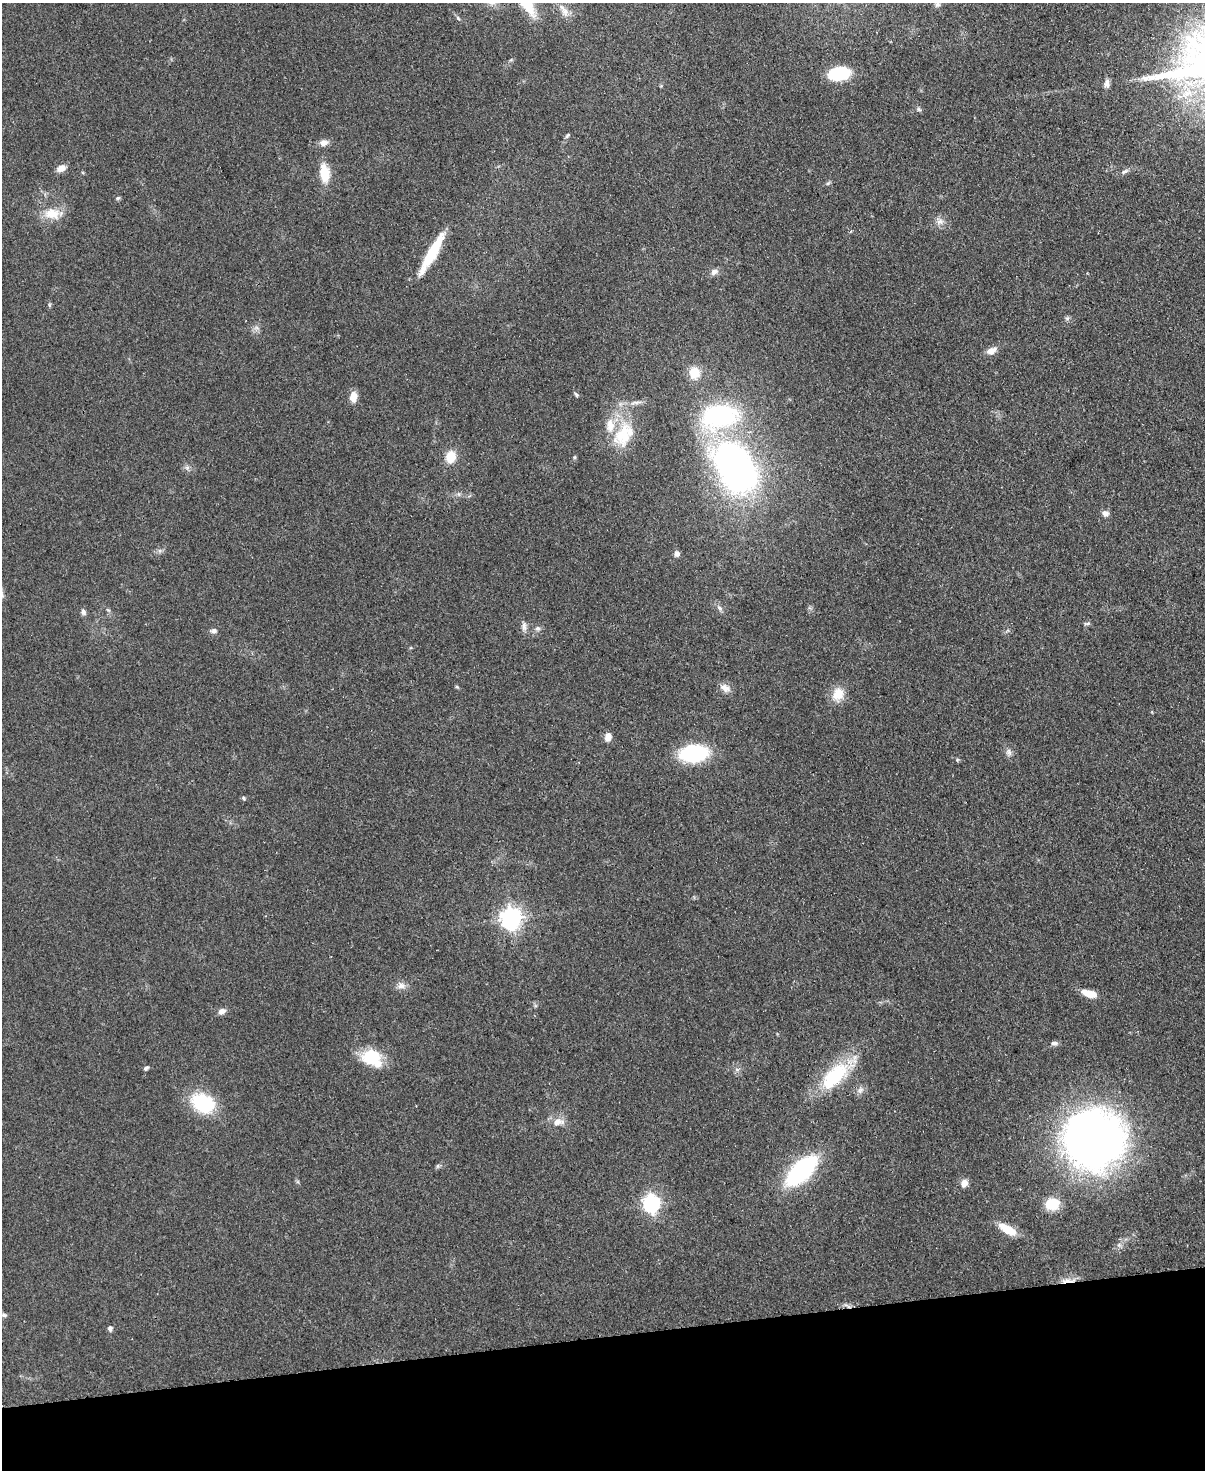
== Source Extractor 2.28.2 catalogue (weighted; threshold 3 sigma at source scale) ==
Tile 10 of 4 x 3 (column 2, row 3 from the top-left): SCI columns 1260-2462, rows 151-1618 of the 4925 x 4814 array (HDU 1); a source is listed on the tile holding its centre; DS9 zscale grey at full resolution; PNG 1207 x 1472 px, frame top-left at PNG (2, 3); no overlay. Shown black and unused: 9% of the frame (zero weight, under 2 of 3 exposures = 3% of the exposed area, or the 3 px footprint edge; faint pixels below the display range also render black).
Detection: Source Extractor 2.28.2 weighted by HDU 2 'WHT'; one run over the whole footprint, this tile lists its part. Background 0.112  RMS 0.0085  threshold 0.038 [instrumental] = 3 sigma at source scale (4.5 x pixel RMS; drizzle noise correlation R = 1.50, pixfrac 1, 0.05/0.05 arcsec/px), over >= 5 px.
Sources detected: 74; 1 inside a brighter object's white glare — not listed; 2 inside a brighter listed object's ellipse — not listed separately; the other 71 listed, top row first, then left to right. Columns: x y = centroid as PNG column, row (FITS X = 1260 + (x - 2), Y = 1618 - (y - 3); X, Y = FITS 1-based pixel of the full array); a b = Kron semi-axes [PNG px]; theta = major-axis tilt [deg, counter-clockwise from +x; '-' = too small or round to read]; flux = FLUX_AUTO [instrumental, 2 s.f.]
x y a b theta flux
937 4 8 7 - 2.3
564 10 23 9 -59 8.6
458 18 7 4 -46 1.4
839 74 18 10 9 50
1107 83 10 7 82 3.8
661 86 4 4 - 0.87
919 109 7 5 -23 1.7
567 135 7 5 49 1.5
324 143 11 8 8 5.3
61 168 10 7 23 6.4
1125 171 11 5 25 2.9
324 173 20 10 -84 20
828 183 6 4 43 1.4
118 198 6 5 - 1.3
52 214 24 16 -3 17
940 221 10 10 - 5.2
432 253 45 9 60 39
714 271 9 7 32 4.4
1067 318 6 6 - 1.8
256 328 8 6 11 2.7
991 351 13 8 26 6.4
694 373 15 12 -87 15
576 394 7 4 -44 1.4
353 397 11 8 87 8.9
635 403 20 5 10 5.4
720 417 42 27 11 120
624 436 30 25 41 35
451 457 15 12 73 14
574 457 6 4 69 1.2
187 468 7 6 - 2.3
738 472 27 24 76 320
459 494 7 4 -89 1.6
1105 513 7 7 - 4.3
677 554 7 6 - 3.3
719 608 10 6 -53 3
108 610 6 4 -18 1.1
83 612 7 7 - 2.6
1087 623 9 4 5 1.5
524 626 14 6 -90 3.8
538 628 7 7 - 2.5
214 631 8 6 8 2.9
457 687 5 4 - 1
725 688 16 9 -28 6
838 694 17 14 70 14
608 737 10 7 80 5.6
1009 752 11 7 -77 3.6
693 753 22 13 6 88
957 760 5 4 - 1
244 798 6 4 -24 1.2
511 918 8 7 - 560
401 986 12 9 -6 5
1089 993 17 8 -18 12
222 1011 10 7 26 3.7
1054 1043 9 6 -8 2.6
372 1056 24 19 -2 31
146 1068 7 4 38 1.8
737 1069 7 4 0 1.8
836 1075 53 19 42 55
860 1090 11 8 29 3.9
203 1103 23 16 -30 58
558 1122 15 9 2 8.4
1094 1140 53 52 - 590
438 1166 6 5 - 1.6
801 1171 29 13 44 140
964 1183 11 8 76 5.2
651 1204 7 7 - 290
1052 1204 14 11 8 23
1008 1229 19 8 -29 18
1067 1281 19 5 -1 6.7
4 1315 8 5 -23 2
110 1328 7 6 - 2.3
Overlapping masked pixels (flux is a lower limit): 1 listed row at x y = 1067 1281
Isophote crosses this tile's border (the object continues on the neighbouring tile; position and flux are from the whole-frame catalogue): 1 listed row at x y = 937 4